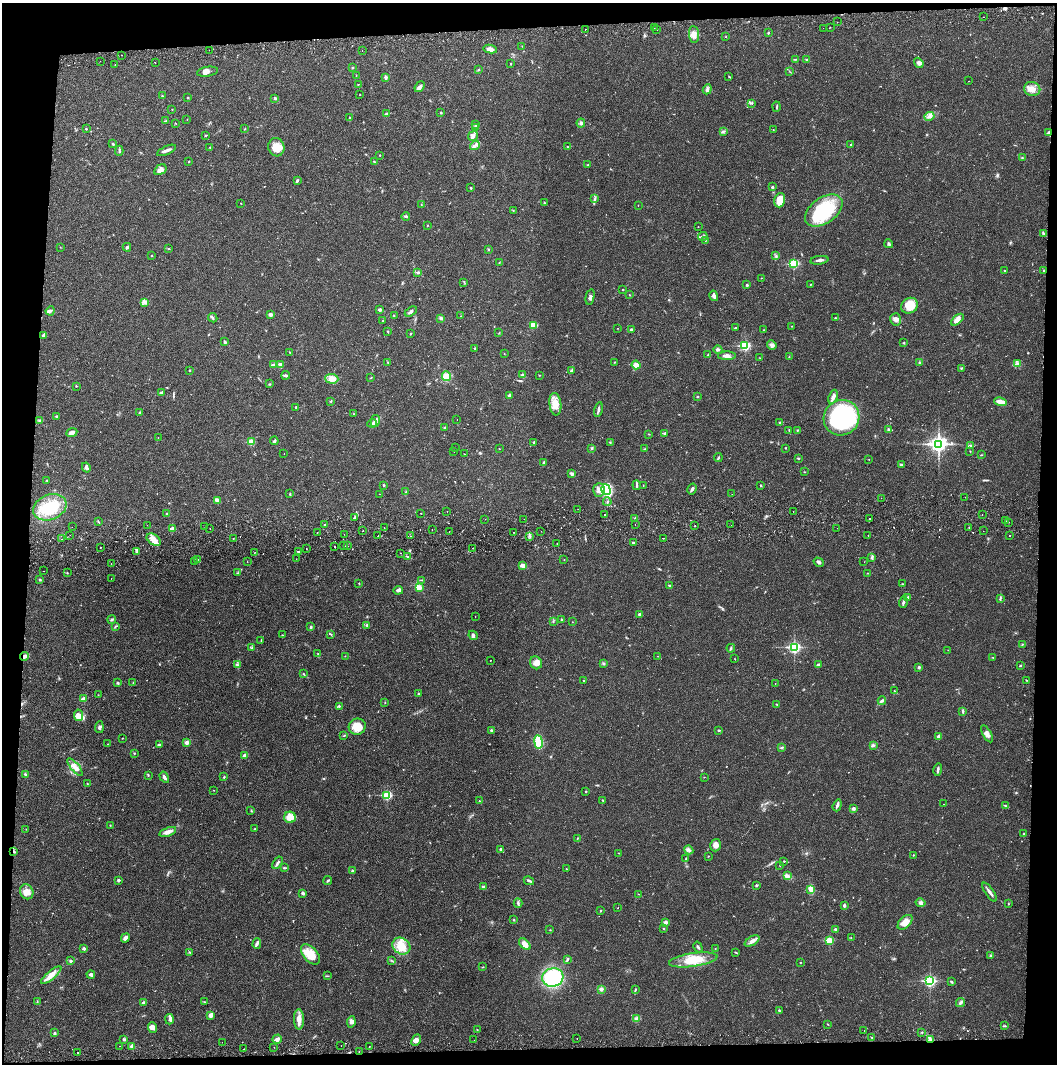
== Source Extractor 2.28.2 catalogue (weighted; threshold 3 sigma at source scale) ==
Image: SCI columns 4-4222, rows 56-4300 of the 4229 x 4358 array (HDU 1 of 3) = the unmasked area's bounding box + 8 px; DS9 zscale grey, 4 x 4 block average (1 PNG px = mean of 4 x 4 image px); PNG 1059 x 1066 px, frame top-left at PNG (2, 3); each listed source drawn as its Kron ellipse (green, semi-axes under 4 px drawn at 4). Shown black and unused: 8% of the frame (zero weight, under 2 of 3 exposures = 3% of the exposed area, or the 3 px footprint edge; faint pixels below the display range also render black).
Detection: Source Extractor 2.28.2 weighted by HDU 2 'WHT'. Background 0.0209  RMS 0.0035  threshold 0.0156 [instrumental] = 3 sigma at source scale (4.5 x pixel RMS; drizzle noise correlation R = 1.50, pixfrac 1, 0.05/0.05 arcsec/px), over >= 5 px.
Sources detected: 623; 1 too faint to see at this stretch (4 x 4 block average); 12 cosmic-ray / hot-pixel residue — neither listed nor drawn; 7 coinciding with a brighter row at this scale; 10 inside a brighter listed object's ellipse — not listed separately; of the other 593, all 500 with FLUX_AUTO >= 0.606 (the completeness limit of this list) listed and drawn (93 fainter detections not listed), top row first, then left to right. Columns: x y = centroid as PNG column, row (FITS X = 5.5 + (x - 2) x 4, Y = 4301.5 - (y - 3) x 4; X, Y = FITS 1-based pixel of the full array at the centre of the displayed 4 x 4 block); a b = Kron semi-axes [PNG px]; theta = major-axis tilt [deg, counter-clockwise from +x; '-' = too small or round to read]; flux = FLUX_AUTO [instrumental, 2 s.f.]
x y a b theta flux
984 17 2 2 - 0.67
837 22 2 2 - 0.94
830 27 2 2 - 2.1
654 28 2 2 - 2
823 28 2 2 - 1.2
585 29 2 2 - 0.67
657 29 2 2 - 2.8
768 33 2 2 - 1.6
694 34 8 5 -83 12
726 37 2 2 - 0.76
522 46 2 2 - 0.63
490 49 7 3 -11 11
209 50 2 2 - 0.82
362 50 2 2 - 0.91
121 55 2 2 - 0.98
796 59 4 2 - 1.8
807 60 3 2 - 1.9
100 61 2 2 - 0.76
155 62 2 2 - 1.9
511 63 2 2 - 1.1
919 63 5 4 - 5.2
115 65 2 2 - 0.71
353 67 2 2 - 1.4
479 70 2 2 - 1.2
207 72 11 4 9 9.6
790 72 2 2 - 0.64
356 75 2 2 - 0.77
386 77 3 2 - 6.4
729 77 3 2 - 1.4
968 81 2 2 - 0.86
358 84 2 2 - 0.72
420 87 6 3 50 7
707 89 5 3 - 4.4
1032 89 8 7 - 16
360 94 2 2 - 0.74
162 96 2 2 - 1.3
188 98 2 2 - 1.3
275 98 3 2 - 3.2
752 103 3 2 - 1.7
776 107 5 2 - 1.8
172 109 2 2 - 0.92
387 113 3 2 - 1.5
441 113 2 2 - 1.3
929 116 5 4 - 7.6
349 118 2 2 - 1.4
187 119 2 2 - 0.69
166 121 3 2 - 2
175 123 2 2 - 0.85
581 123 4 3 - 3.9
476 125 3 2 - 1.3
475 127 3 2 - 1.8
86 129 3 2 - 1.6
245 129 2 2 - 1.1
773 130 2 2 - 1.2
723 131 3 2 - 2.2
1049 133 4 2 - 4.9
206 135 2 2 - 0.91
473 136 5 4 - 6.8
113 144 3 2 - 2
851 144 3 2 - 2.1
475 145 5 3 - 7.5
210 147 2 2 - 0.85
276 147 9 8 - 28
567 147 3 2 - 0.91
166 150 10 2 25 9.4
119 151 5 2 - 2.8
380 155 2 2 - 0.84
1022 157 2 2 - 0.84
188 161 2 2 - 0.79
374 161 3 2 - 1.4
588 165 3 2 - 1.3
160 170 7 4 33 9.6
297 180 3 3 - 2.1
772 187 3 2 - 3.2
471 188 3 2 - 1.7
595 199 3 2 - 2.3
780 200 7 5 73 35
241 203 2 2 - 0.63
544 203 2 2 - 1.3
421 205 2 2 - 0.93
638 205 2 2 - 0.63
513 210 2 2 - 0.88
824 210 21 13 36 120
406 216 4 2 - 3.1
427 225 2 2 - 0.94
698 227 2 2 - 0.65
1043 233 2 2 - 1
703 236 5 2 - 2
705 240 2 2 - 0.86
889 244 4 2 - 2.6
60 247 2 2 - 0.61
127 247 4 2 - 3.8
169 249 3 2 - 1.2
488 249 3 2 - 1.4
152 255 2 2 - 1.1
776 255 2 2 - 1.5
819 260 9 2 8 6.4
499 263 2 2 - 0.79
794 264 2 2 - 170
1004 270 2 2 - 0.97
1044 270 3 2 - 1.8
418 272 3 2 - 2.3
761 278 2 2 - 1.2
464 282 2 2 - 0.71
747 285 2 2 - 3
810 285 2 2 - 0.65
623 290 2 2 - 1.3
629 295 2 2 - 1
714 296 5 3 - 6
590 297 8 2 78 4.5
144 302 3 2 - 3.6
910 306 9 7 32 35
380 310 2 2 - 14
50 311 5 3 - 4.7
411 311 7 3 30 4.6
270 314 3 2 - 6.7
394 316 2 2 - 0.89
460 316 2 2 - 0.64
213 318 5 3 - 3.4
441 318 3 2 - 4.3
836 318 3 2 - 1.5
896 319 6 5 - 8
383 320 2 2 - 0.91
957 320 7 3 41 11
534 325 4 4 - 27
791 326 2 2 - 0.63
618 328 2 2 - 0.62
735 328 2 2 - 1.2
631 330 2 2 - 4.4
763 330 2 2 - 0.68
388 331 2 2 - 1.5
499 333 2 2 - 0.97
410 334 2 2 - 1.6
43 335 4 2 - 6.4
225 342 3 2 - 3.2
904 343 3 2 - 1.2
772 345 5 4 - 5.6
745 346 3 2 - 190
475 348 2 2 - 1.9
718 350 4 3 - 3.7
289 352 2 2 - 1
504 353 2 2 - 0.73
708 355 3 3 - 2.1
727 356 9 3 0 9.4
789 357 3 2 - 1.2
760 358 2 2 - 0.81
388 362 3 2 - 1.5
615 362 2 2 - 0.98
920 363 2 2 - 1
1017 364 3 2 - 2.8
273 365 4 2 - 2.7
280 365 4 3 - 7.7
636 365 4 3 - 13
961 368 3 2 - 1.2
190 370 2 2 - 3.3
572 370 4 3 - 3.3
286 375 4 2 - 4.7
523 375 4 2 - 3
539 375 2 2 - 0.81
446 376 5 4 - 19
371 378 3 2 - 1.1
332 379 6 5 - 12
269 384 3 2 - 1.2
76 386 2 2 - 1.2
161 393 2 2 - 11
509 396 4 3 - 4.4
698 396 2 2 - 2
833 397 7 3 70 8.6
331 401 4 2 - 1.3
1000 402 6 3 -13 14
555 404 11 6 -83 24
296 407 2 2 - 3.1
598 410 7 2 78 4.9
140 412 2 2 - 1.7
354 414 2 2 - 0.68
57 416 3 2 - 2.9
841 418 18 17 - 270
457 419 2 2 - 1.2
39 420 4 2 - 2.3
375 421 6 3 78 6
780 422 3 2 - 2.1
372 423 5 3 - 4.8
445 427 3 2 - 2.8
888 429 3 2 - 1.9
789 430 2 2 - 0.85
797 430 2 2 - 1.3
72 433 6 3 23 8.5
665 433 3 2 - 3
649 434 2 2 - 0.85
158 438 3 2 - 0.73
274 441 4 2 - 4
251 442 2 2 - 59
534 442 3 2 - 2.1
610 443 3 2 - 1.8
938 444 4 3 - 730
970 446 3 3 - 3.1
455 448 2 2 - 43
592 448 3 2 - 2.1
785 448 2 2 - 2.4
499 449 2 2 - 1.2
645 449 3 2 - 1
970 451 2 2 - 1
454 452 2 2 - 4.1
284 454 2 2 - 0.92
464 454 2 2 - 0.7
981 455 2 2 - 1
718 457 4 2 - 2.4
798 458 2 2 - 3.6
869 459 2 2 - 0.69
544 462 3 2 - 3
902 464 3 2 - 1.7
86 467 5 3 - 4.4
804 472 2 2 - 0.98
572 474 4 3 - 4
47 480 2 2 - 1.7
384 485 2 2 - 2.1
637 485 5 2 - 2.7
643 486 2 2 - 0.69
761 486 2 2 - 1.7
692 489 6 2 60 4.8
599 490 7 5 87 12
606 490 5 4 - 73
406 492 3 2 - 1.6
290 494 3 2 - 1.4
380 494 2 2 - 0.93
732 494 2 2 - 0.8
965 497 2 2 - 1.6
881 498 2 2 - 0.61
217 500 4 2 - 13
607 502 4 2 - 2.5
50 507 17 12 21 73
578 509 2 2 - 1.3
447 511 2 2 - 1.9
793 511 2 2 - 0.98
167 513 2 2 - 1.8
421 513 2 2 - 1.6
605 515 2 2 - 3.8
982 515 2 2 - 1.9
355 517 2 2 - 3.9
635 518 2 2 - 0.9
485 519 2 2 - 0.68
524 519 2 2 - 1.7
869 519 2 2 - 4.3
1005 521 2 2 - 1.6
98 522 2 2 - 1.2
1009 522 2 2 - 13
325 524 2 2 - 1.1
147 525 2 2 - 1.1
635 525 2 2 - 0.87
731 525 2 2 - 1.2
695 526 2 2 - 1.4
72 527 2 2 - 0.89
205 527 2 2 - 3.3
210 528 2 2 - 0.9
384 528 2 2 - 2.9
837 528 2 2 - 1.3
969 528 2 2 - 1.6
173 529 2 2 - 28
432 529 2 2 - 1.1
363 531 2 2 - 0.61
541 531 2 2 - 1.6
983 531 2 2 - 1.2
449 532 2 2 - 1.2
514 532 2 2 - 2.1
317 533 2 2 - 5.6
344 534 2 2 - 1.1
70 535 2 2 - 1.2
868 535 2 2 - 0.85
378 536 2 2 - 1.5
411 536 2 2 - 0.88
530 536 2 2 - 1
1010 536 2 2 - 2.5
233 538 2 2 - 1.3
664 538 2 2 - 0.62
61 539 2 2 - 0.84
154 540 8 5 -36 13
557 543 2 2 - 1.1
633 543 3 2 - 4.9
334 546 2 2 - 3.9
344 546 2 2 - 4
347 546 2 2 - 1.5
100 547 2 2 - 3.3
473 548 2 2 - 0.64
306 549 2 2 - 1.6
137 552 4 2 - 3
255 552 2 2 - 0.84
298 552 3 2 - 1.6
401 553 2 2 - 1.5
407 556 3 2 - 1.3
872 557 3 3 - 2.6
197 559 3 2 - 1.8
296 559 2 2 - 1.3
564 560 2 2 - 0.68
195 561 2 2 - 1.8
247 562 2 2 - 0.93
819 562 5 3 - 3.7
864 562 2 2 - 0.74
111 564 2 2 - 0.66
523 565 4 3 - 11
44 571 2 2 - 0.63
67 573 2 2 - 1.1
238 573 2 2 - 0.69
867 573 2 2 - 0.91
111 579 2 2 - 1.5
40 580 2 2 - 1.7
422 580 4 2 - 1.3
359 583 2 2 - 1.2
902 584 2 2 - 1.1
670 585 3 2 - 1.7
419 587 4 3 - 10
398 590 5 4 - 5.4
908 597 3 2 - 1.9
1000 598 3 2 - 2.3
903 602 6 2 74 4.9
640 614 3 2 - 3.2
475 616 2 2 - 1.6
112 620 4 3 - 3.2
561 620 3 2 - 1.8
553 621 2 2 - 1
572 622 2 2 - 0.68
367 625 3 2 - 2
115 626 4 2 - 2
311 627 4 2 - 2
331 634 3 2 - 1.9
282 635 2 2 - 0.8
473 635 5 3 - 4.5
261 640 2 2 - 0.92
1022 645 3 2 - 1.8
794 647 3 2 - 330
251 648 3 2 - 1.8
731 648 4 2 - 2.8
948 650 2 2 - 0.61
318 654 3 2 - 1.2
25 656 4 3 - 6.7
345 656 2 2 - 0.66
658 656 2 2 - 0.69
993 657 2 2 - 0.85
735 659 3 2 - 0.79
490 660 2 2 - 2.7
536 663 6 6 - 12
603 663 3 2 - 2.1
237 664 2 2 - 1.1
818 665 2 2 - 3.9
1020 665 3 2 - 1.6
919 667 2 2 - 3.4
303 674 2 2 - 0.83
1026 680 2 2 - 0.89
583 681 2 2 - 0.91
118 683 3 2 - 2.3
133 683 2 2 - 1.1
775 684 2 2 - 0.87
894 691 2 2 - 1.5
418 694 3 2 - 1.8
98 695 2 2 - 0.86
84 699 2 2 - 28
882 701 4 3 - 3.9
385 703 2 2 - 0.98
777 704 3 2 - 1.4
339 706 2 2 - 5.3
963 711 4 2 - 2.8
78 715 6 4 -83 16
99 727 6 3 86 4.9
357 727 8 8 - 27
491 730 3 2 - 2.5
719 730 3 2 - 1.8
987 734 9 4 -61 9.7
344 735 3 2 - 1.5
939 736 4 3 - 5
122 738 2 2 - 0.75
539 742 7 3 -82 94
187 743 3 3 - 6.6
107 744 2 2 - 0.67
159 745 3 2 - 2
873 745 3 2 - 1.8
782 747 2 2 - 1.9
134 753 2 2 - 1.2
245 756 3 3 - 10
75 767 10 3 -51 13
938 769 6 2 80 4
25 774 2 2 - 2.6
148 775 2 2 - 1.3
164 777 6 3 -58 5.8
224 777 2 2 - 1.7
704 777 2 2 - 0.77
87 783 3 2 - 0.98
214 790 2 2 - 0.65
586 791 2 2 - 1.4
387 795 2 2 - 160
602 800 2 2 - 0.89
479 801 2 2 - 1.1
943 804 2 2 - 0.81
837 805 6 2 71 4.5
1006 806 2 2 - 1.5
854 809 2 2 - 12
251 811 2 2 - 0.83
290 817 5 5 - 28
110 825 2 2 - 0.93
26 829 2 2 - 0.68
255 829 3 2 - 2.1
168 832 9 3 20 12
1024 834 2 2 - 1.9
577 838 3 2 - 0.87
716 845 6 5 - 12
501 849 3 2 - 2
689 850 5 3 - 4.7
14 852 2 2 - 1.6
619 853 2 2 - 0.8
913 855 2 2 - 1.9
708 856 2 2 - 0.79
686 859 4 2 - 2.3
784 861 2 2 - 1.7
278 863 7 3 56 4.8
780 865 2 2 - 0.87
284 868 4 2 - 2.2
566 869 2 2 - 1.1
352 871 2 2 - 2.7
787 876 3 2 - 3
118 880 3 2 - 3.1
328 881 4 2 - 2.5
529 881 5 2 - 3.3
756 885 2 2 - 2.6
483 887 4 3 - 3.1
811 889 4 3 - 15
27 892 8 6 -66 18
990 892 11 2 -55 7.2
303 893 3 2 - 4.4
638 894 2 2 - 0.86
518 903 4 2 - 2.1
920 903 5 3 - 4.3
1008 904 2 2 - 0.93
844 906 3 3 - 3.2
618 908 2 2 - 0.76
600 911 2 2 - 1.2
514 920 2 2 - 1.4
666 922 2 2 - 17
905 922 9 5 45 19
664 929 2 2 - 1.4
835 929 2 2 - 7.4
550 930 2 2 - 0.87
125 938 5 4 - 7.7
851 938 2 2 - 0.87
829 940 2 2 - 88
752 941 8 4 32 8.7
257 944 5 3 - 4.4
525 944 7 4 -44 17
401 946 9 8 - 27
698 947 5 2 - 3.5
715 948 2 2 - 0.68
84 949 2 2 - 11
190 952 2 2 - 0.95
735 952 3 2 - 1.5
310 954 12 7 -49 42
991 955 4 2 - 2.5
567 959 3 2 - 2.3
693 960 24 6 8 49
71 961 3 2 - 2.6
392 961 3 2 - 1.3
800 962 2 2 - 0.87
483 967 2 2 - 0.86
51 975 12 4 39 17
91 975 4 3 - 4.8
327 976 2 2 - 0.92
553 977 11 9 10 150
930 981 3 2 - 320
951 981 3 2 - 1.7
601 989 3 2 - 6.9
635 989 3 2 - 1.5
37 1001 2 2 - 0.88
143 1002 3 2 - 2.9
204 1002 2 2 - 1.1
960 1002 5 3 - 4.4
779 1010 3 2 - 1.9
211 1015 4 3 - 11
169 1019 5 3 - 4.6
299 1019 10 5 -89 15
637 1019 3 3 - 7
351 1022 6 4 81 5.8
827 1024 3 2 - 1.2
1004 1026 3 2 - 1.6
152 1028 5 4 - 7.8
477 1030 2 2 - 1.2
864 1030 2 2 - 1.8
55 1032 3 2 - 1.8
922 1032 2 2 - 1.1
872 1038 2 2 - 1.1
124 1039 3 3 - 2.9
277 1039 5 4 - 6.4
577 1039 2 2 - 1.6
930 1039 4 3 - 5
416 1040 6 4 62 8.5
474 1040 2 2 - 1.5
222 1042 2 2 - 1.3
120 1046 2 2 - 0.86
341 1046 2 2 - 1.4
369 1046 2 2 - 2.4
132 1047 3 3 - 5.2
274 1047 2 2 - 0.98
244 1049 2 2 - 1.9
359 1051 2 2 - 1.5
77 1053 2 2 - 2.6
Overlapping masked pixels (flux is a lower limit): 4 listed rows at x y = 1049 133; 25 656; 14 852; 930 1039
Diffuse or blended objects may show on this block-average render without a row.